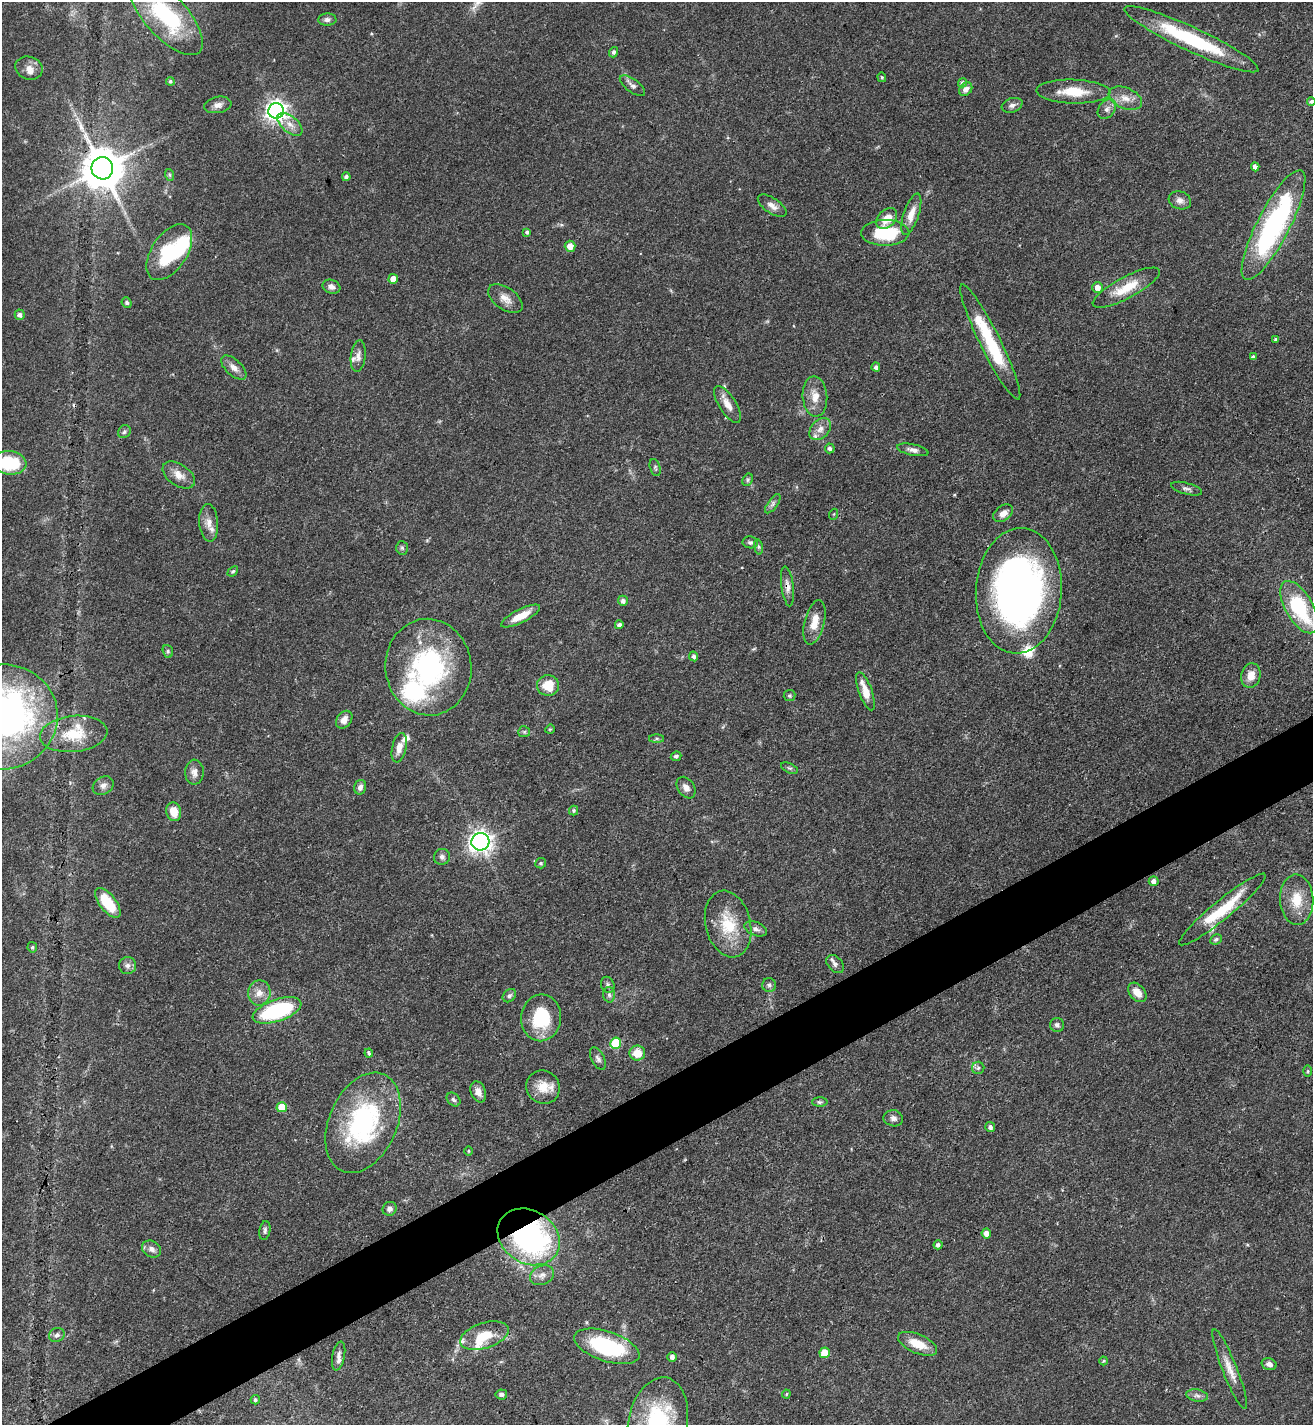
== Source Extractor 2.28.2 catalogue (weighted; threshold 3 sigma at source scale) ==
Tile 7 of 4 x 4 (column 3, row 2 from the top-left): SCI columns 2778-4088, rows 2851-4273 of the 5688 x 5698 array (HDU 1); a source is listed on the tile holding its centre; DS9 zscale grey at full resolution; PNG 1315 x 1427 px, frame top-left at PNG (2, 2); each listed source drawn as its Kron ellipse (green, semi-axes under 4 px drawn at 4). Shown black and unused: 4% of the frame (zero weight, under 3 of 4 exposures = <1% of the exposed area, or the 3 px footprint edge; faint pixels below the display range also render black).
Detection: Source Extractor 2.28.2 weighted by HDU 2 'WHT'; one run over the whole footprint, this tile lists its part. Background 0.0609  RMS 0.0039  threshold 0.0177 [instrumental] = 3 sigma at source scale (4.5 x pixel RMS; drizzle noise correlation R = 1.50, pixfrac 1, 0.05/0.05 arcsec/px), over >= 5 px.
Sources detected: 166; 1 inside a brighter object's white glare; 1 cosmic-ray / hot-pixel residue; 1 long thin detection or spike segment (spike, bleed or trail) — neither listed nor drawn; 12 inside a brighter listed object's ellipse — not listed separately; the other 151 listed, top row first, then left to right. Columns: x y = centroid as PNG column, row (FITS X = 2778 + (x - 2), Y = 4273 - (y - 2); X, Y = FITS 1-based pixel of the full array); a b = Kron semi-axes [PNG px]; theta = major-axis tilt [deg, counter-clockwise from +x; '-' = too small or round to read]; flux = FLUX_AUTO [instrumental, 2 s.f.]
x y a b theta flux
166 15 50 21 -48 39
327 20 9 6 3 1.4
1191 39 74 12 -25 35
613 52 5 4 - 0.98
29 68 14 11 -19 3.1
882 77 5 4 - 0.52
170 81 4 4 - 0.76
962 83 5 4 - 0.75
632 86 15 6 -37 1.7
966 89 7 6 - 1.9
1073 92 37 12 -2 11
1125 98 17 10 -22 4.5
1311 101 4 4 - 0.81
218 105 13 8 10 2.2
1012 105 11 7 20 1.6
1107 109 11 8 53 2
276 111 7 7 - 260
290 124 15 8 -39 3.3
1255 167 4 4 - 1.7
102 168 11 11 - 1400
170 175 6 4 -71 0.48
346 177 4 4 - 1.2
1180 200 11 8 -17 2.1
772 206 16 7 -34 2.5
911 214 21 7 71 4.8
887 219 12 8 45 5.9
1273 225 61 16 62 78
527 232 4 4 - 0.81
885 233 24 13 0 20
570 246 5 5 - 3.5
169 252 31 17 56 23
393 279 5 5 - 3.9
331 287 9 6 -21 1.9
1098 287 5 5 - 2.9
1126 288 37 11 28 10
505 299 19 11 -35 3.7
127 303 5 4 - 0.71
20 315 5 5 - 1.6
1276 339 4 3 - 0.69
990 342 64 10 -64 24
358 356 16 7 84 2.3
1253 357 4 3 - 0.81
876 367 4 4 - 1.2
234 368 15 8 -43 2.7
815 396 20 12 -86 5.3
727 404 21 8 -58 4.1
820 429 13 9 46 3.1
124 432 7 6 - 0.84
830 448 5 5 - 1.1
913 450 16 5 -12 1.9
9 463 17 11 -8 19
655 468 9 5 -74 0.77
179 475 18 10 -34 4.2
748 480 6 5 - 0.65
1187 489 16 5 -15 1.5
773 504 11 5 55 1.3
1003 513 11 7 37 2.8
834 514 5 3 - 0.34
209 523 19 9 -86 3.8
750 542 7 6 - 0.97
758 547 8 4 -81 0.64
402 548 7 5 -87 0.74
233 571 6 4 41 0.58
787 586 20 6 -83 2.5
1019 591 63 43 86 190
623 601 5 5 - 1.5
1299 607 29 13 -61 33
521 616 21 6 27 6.5
814 622 23 10 76 6.2
619 625 4 4 - 1.3
168 651 6 5 - 0.63
694 656 5 4 - 0.97
428 667 48 43 -84 65
1251 675 12 9 75 4.4
548 685 11 10 - 8.7
865 691 20 6 -70 6.3
789 695 6 6 - 0.7
2 717 55 52 8 190
344 720 10 7 52 2.8
550 729 5 4 - 0.43
524 732 6 5 - 0.69
74 734 34 18 6 15
657 739 7 4 0 0.78
399 748 15 7 78 3.7
676 756 5 4 - 0.88
789 768 9 5 -25 0.73
194 772 12 9 88 2.5
103 786 11 8 30 2.1
360 787 7 5 77 1.8
686 788 12 8 -55 2.3
574 810 5 4 - 0.58
174 812 9 7 -75 5.5
480 842 9 8 - 240
442 857 8 7 - 1.4
541 863 5 5 - 0.63
1154 881 5 5 - 1.6
1297 900 25 16 -88 9.3
108 903 18 8 -51 13
1222 909 55 9 39 18
728 924 34 22 -77 16
756 929 12 6 -22 1.7
1216 939 6 5 - 0.75
32 947 5 4 - 0.71
835 964 10 7 -47 1.6
128 965 8 8 - 1.6
608 985 8 6 -68 1.1
769 985 7 7 - 1.1
1137 992 11 7 -48 3.9
259 993 12 11 - 3.8
609 995 7 6 - 1.1
509 996 7 5 44 0.88
277 1010 25 11 19 44
541 1018 23 20 83 19
1057 1025 7 7 - 1.3
616 1043 6 5 - 18
369 1053 4 3 - 1.1
637 1053 8 7 - 6.3
598 1059 12 6 -63 1.4
978 1068 6 6 - 0.93
1308 1071 5 3 - 0.48
543 1087 17 16 - 6.4
478 1092 11 7 -68 2.6
453 1100 8 6 -45 1
820 1102 7 4 0 0.77
282 1107 5 5 - 7.7
893 1118 10 8 -10 1.8
363 1123 53 34 66 59
990 1127 5 5 - 1.3
468 1151 4 3 - 0.36
390 1209 7 6 - 1.5
265 1230 9 5 80 1.1
986 1233 5 5 - 2.4
529 1237 33 26 -32 99
938 1245 4 4 - 1.3
152 1249 10 8 -30 2
542 1275 12 9 23 2.5
57 1335 8 7 - 1.7
484 1336 25 12 18 9.7
918 1344 21 9 -24 8
607 1346 34 15 -18 37
825 1353 5 5 - 6
339 1356 15 6 79 1.9
672 1357 5 4 - 1.6
1104 1361 4 4 - 0.47
1269 1364 7 5 -15 1.6
1230 1369 43 7 -68 5.5
501 1394 6 5 - 1
786 1394 4 4 - 0.43
1197 1396 11 6 -11 1.5
255 1400 4 4 - 0.75
658 1423 46 29 78 45
Overlapping masked pixels (flux is a lower limit): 5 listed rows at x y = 102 168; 787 586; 1019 591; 529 1237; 607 1346
Isophote crosses this tile's border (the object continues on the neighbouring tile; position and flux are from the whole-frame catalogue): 6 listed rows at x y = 166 15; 1311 101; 9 463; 1299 607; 2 717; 658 1423